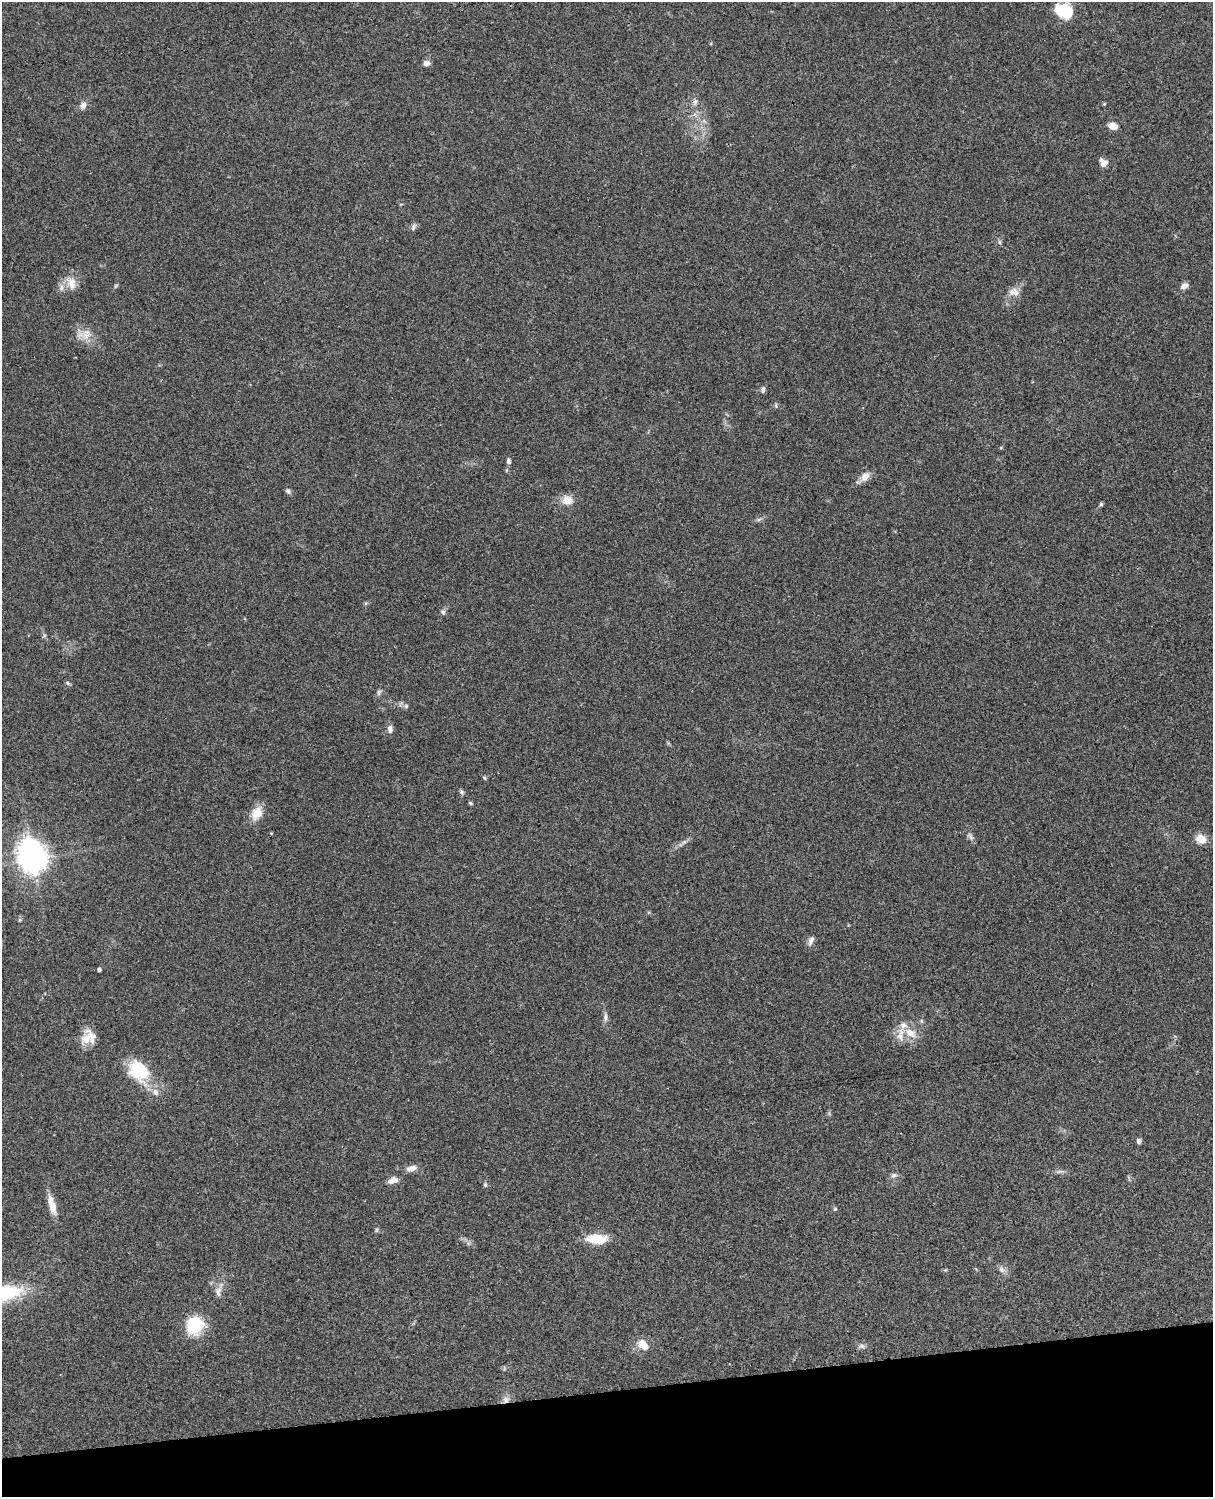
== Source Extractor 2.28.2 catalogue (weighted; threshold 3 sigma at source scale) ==
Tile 10 of 4 x 3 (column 2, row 3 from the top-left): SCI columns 1334-2544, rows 276-1770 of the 5086 x 4923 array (HDU 1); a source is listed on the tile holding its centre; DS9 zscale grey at full resolution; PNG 1215 x 1499 px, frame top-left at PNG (2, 2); no overlay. Shown black and unused: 7% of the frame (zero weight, under 3 of 4 exposures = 6% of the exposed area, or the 3 px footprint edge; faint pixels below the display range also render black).
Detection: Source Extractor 2.28.2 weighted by HDU 2 'WHT'; one run over the whole footprint, this tile lists its part. Background 0.0761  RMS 0.0059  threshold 0.0264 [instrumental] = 3 sigma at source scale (4.5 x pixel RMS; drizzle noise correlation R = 1.50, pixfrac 1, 0.05/0.05 arcsec/px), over >= 5 px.
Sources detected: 68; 1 too faint to see at this stretch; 1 inside a brighter object's white glare — not listed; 5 inside a brighter listed object's ellipse — not listed separately; the other 61 listed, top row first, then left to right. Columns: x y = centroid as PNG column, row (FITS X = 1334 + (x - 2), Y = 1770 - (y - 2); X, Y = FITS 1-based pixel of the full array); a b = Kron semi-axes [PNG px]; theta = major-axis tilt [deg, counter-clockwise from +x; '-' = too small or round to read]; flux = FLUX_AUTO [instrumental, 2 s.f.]
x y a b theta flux
1062 11 20 19 - 15
427 63 8 6 -3 2.6
695 102 10 6 68 2.1
1104 104 4 4 - 0.59
83 105 10 7 58 3.1
704 121 8 4 -45 1.5
1113 126 9 6 -17 5.7
1103 163 10 8 -61 3.6
413 227 11 5 66 1.6
1000 242 7 4 -89 0.99
71 283 20 13 -69 7.1
1184 286 10 7 27 2.7
1012 292 13 12 - 5
86 336 28 9 -3 6.9
763 390 8 5 75 1.6
776 406 7 4 -90 0.82
508 461 7 5 -84 1.7
865 477 14 10 57 4.8
288 491 7 5 -45 1.4
567 500 16 12 -5 6.2
1101 504 5 5 - 0.81
759 519 7 4 19 1.1
443 612 9 6 -63 1.5
44 635 7 4 -72 1
68 683 7 5 -24 0.97
379 692 9 5 73 1.4
406 706 6 6 - 1.2
390 729 10 7 88 2.7
484 778 6 4 -46 0.71
462 792 7 6 - 1.1
470 803 6 4 -28 0.73
257 813 20 13 63 8
271 833 4 3 - 0.52
970 836 11 7 -50 2
1201 839 14 11 -17 6.3
684 842 8 4 37 1.4
34 860 9 7 37 550
19 920 6 4 71 0.75
811 940 14 7 71 2.6
99 970 4 4 - 1.7
605 1017 12 6 89 2.2
921 1021 6 5 - 0.93
910 1033 15 10 -28 7.5
86 1039 21 15 72 9.2
139 1071 32 22 -50 26
1139 1141 5 5 - 1.9
411 1168 13 7 12 3.9
1060 1171 15 3 9 1.6
894 1175 9 6 10 1.8
393 1180 14 8 18 3.6
485 1185 6 5 - 0.96
52 1205 28 8 -74 7.5
835 1209 5 4 - 0.71
376 1230 6 4 71 0.77
596 1239 24 10 0 14
1002 1269 11 8 -46 2.6
218 1292 16 9 81 3.8
195 1325 18 16 55 27
643 1344 16 11 -42 7.2
862 1346 8 7 - 1.9
506 1400 10 8 46 3.2
Overlapping masked pixels (flux is a lower limit): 1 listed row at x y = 506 1400